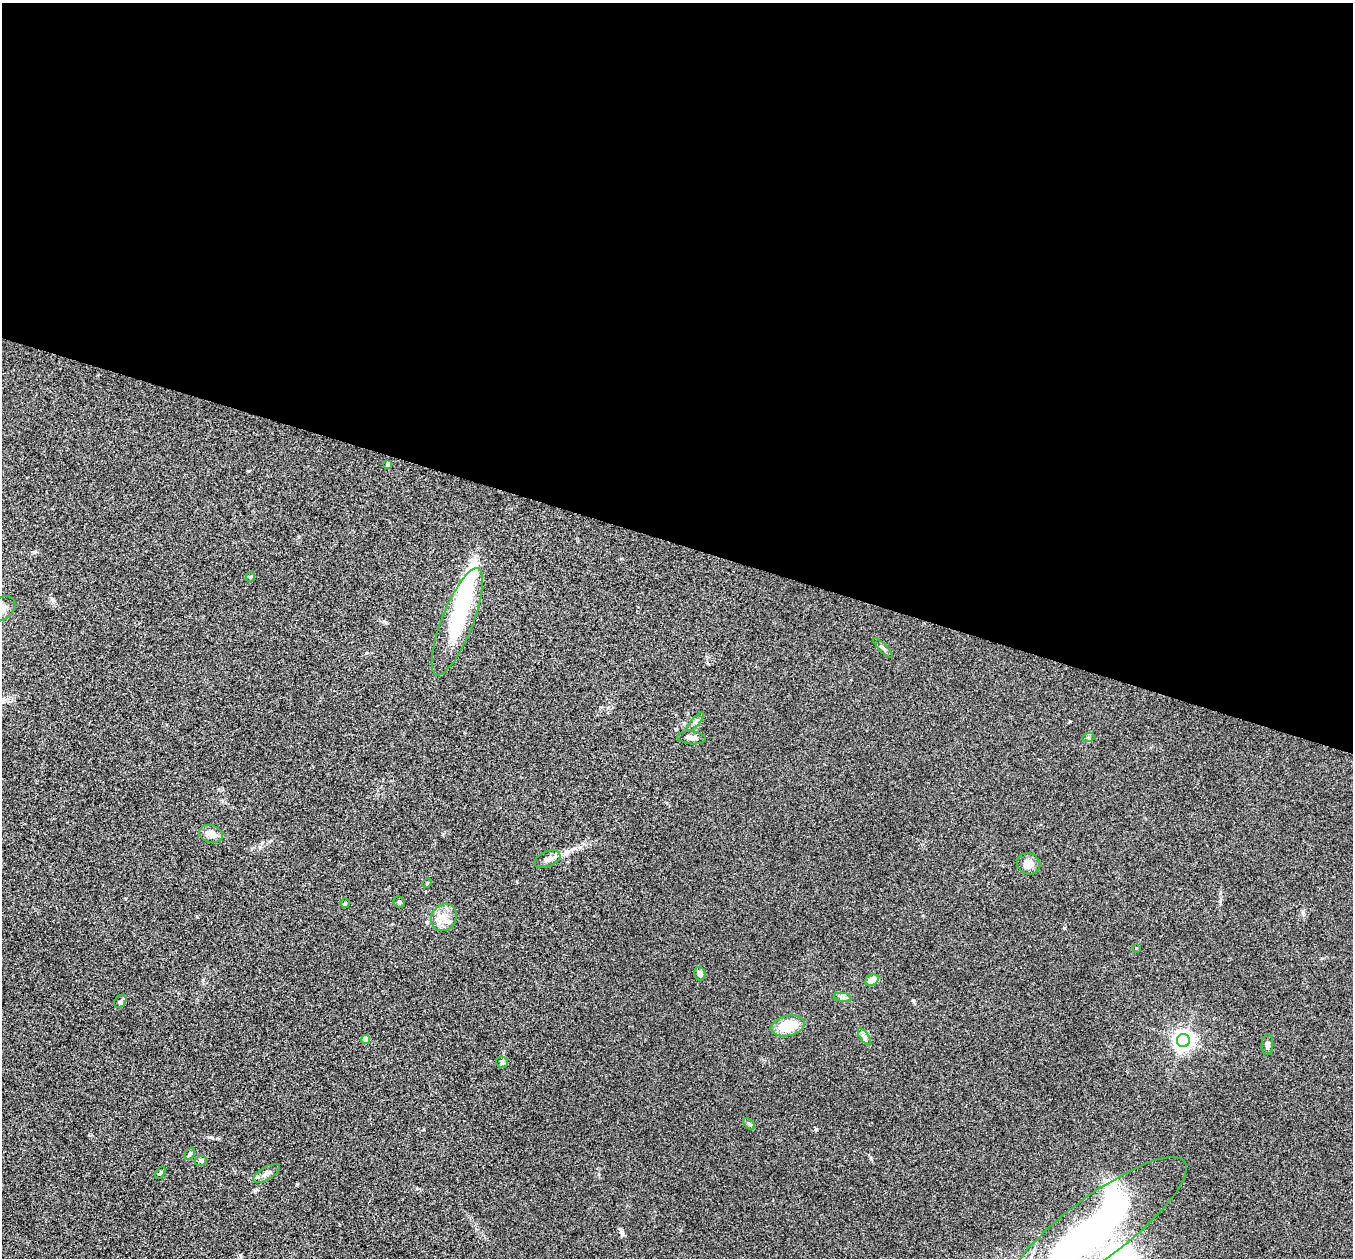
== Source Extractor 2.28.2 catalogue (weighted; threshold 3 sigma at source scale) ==
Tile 3 of 4 x 4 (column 3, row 1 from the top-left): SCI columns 2716-4066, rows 3912-5167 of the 5434 x 5444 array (HDU 1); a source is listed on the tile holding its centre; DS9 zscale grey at full resolution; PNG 1355 x 1260 px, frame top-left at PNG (2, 3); each listed source drawn as its Kron ellipse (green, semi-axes under 4 px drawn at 4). Shown black and unused: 43% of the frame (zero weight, under 3 of 4 exposures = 2% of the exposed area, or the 3 px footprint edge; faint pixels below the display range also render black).
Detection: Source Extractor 2.28.2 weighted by HDU 2 'WHT'; one run over the whole footprint, this tile lists its part. Background 0.106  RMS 0.013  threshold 0.0569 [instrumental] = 3 sigma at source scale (4.5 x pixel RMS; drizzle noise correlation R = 1.50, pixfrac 1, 0.05/0.05 arcsec/px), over >= 5 px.
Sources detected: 38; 4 inside a brighter object's white glare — neither listed nor drawn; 2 inside a brighter listed object's ellipse — not listed separately; the other 32 listed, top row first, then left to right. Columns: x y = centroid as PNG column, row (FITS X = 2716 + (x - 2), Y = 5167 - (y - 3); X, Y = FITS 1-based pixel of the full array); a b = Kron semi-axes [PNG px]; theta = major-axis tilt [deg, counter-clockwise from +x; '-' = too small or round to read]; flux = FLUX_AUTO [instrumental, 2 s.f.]
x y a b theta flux
388 464 4 4 - 5.6
250 577 5 4 - 1.3
2 609 15 10 38 9.9
457 622 57 16 68 85
883 648 13 4 -46 2.7
695 722 11 4 49 3.2
691 738 14 6 -5 6.3
1088 738 6 4 19 1.9
211 834 12 8 -15 11
548 859 13 7 22 6.7
1029 864 12 10 -21 12
427 883 5 3 - 1.2
399 902 6 5 - 2.4
345 903 5 4 - 1.5
444 917 14 12 58 15
1136 948 4 3 - 1.1
700 973 7 5 -73 4.6
872 980 7 5 33 13
843 997 9 4 -9 3.3
120 1001 7 5 54 2.3
788 1026 17 10 14 31
864 1037 9 4 -55 3.6
366 1039 4 4 - 19
1183 1041 6 6 - 650
1267 1045 10 5 88 4.2
502 1062 6 5 - 2.1
749 1124 7 4 -45 2
190 1154 7 4 58 1.9
201 1161 6 5 - 2.1
160 1173 7 3 59 1.3
267 1173 15 6 31 5.8
1095 1229 112 31 37 440
Isophote crosses this tile's border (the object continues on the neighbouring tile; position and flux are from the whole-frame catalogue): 2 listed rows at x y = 2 609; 1095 1229
Unlisted compact peaks at least as high as the median listed source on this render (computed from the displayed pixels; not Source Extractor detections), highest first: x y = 816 1129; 913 1000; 1064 928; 622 1233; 871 1159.